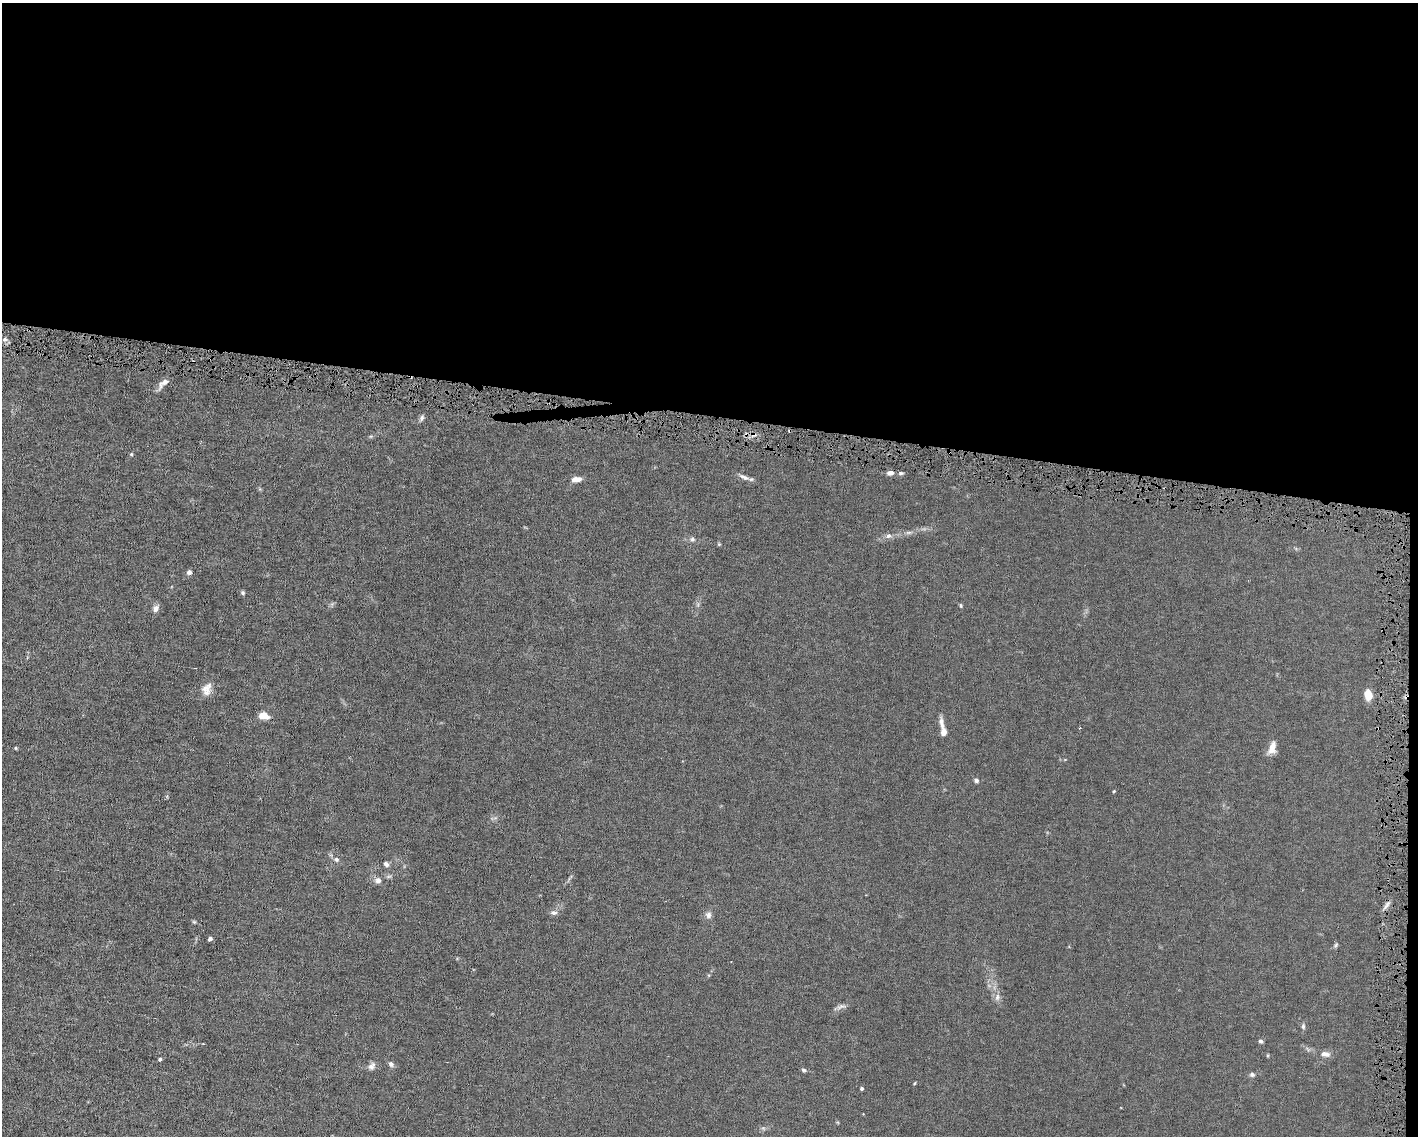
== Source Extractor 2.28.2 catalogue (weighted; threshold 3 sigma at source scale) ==
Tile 3 of 3 x 4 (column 3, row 1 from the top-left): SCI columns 2939-4354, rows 3402-4535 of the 4568 x 4535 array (HDU 1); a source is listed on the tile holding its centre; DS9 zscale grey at full resolution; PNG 1420 x 1138 px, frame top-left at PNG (2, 3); no overlay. Shown black and unused: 37% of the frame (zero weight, under 4 of 8 exposures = <1% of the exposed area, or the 3 px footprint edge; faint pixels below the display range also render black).
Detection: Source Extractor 2.28.2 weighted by HDU 2 'WHT'; one run over the whole footprint, this tile lists its part. Background 0.0157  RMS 0.0024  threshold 0.00967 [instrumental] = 3 sigma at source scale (4.09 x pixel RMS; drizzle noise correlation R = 1.36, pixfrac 0.8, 0.05/0.05 arcsec/px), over >= 5 px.
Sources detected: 49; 2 cosmic-ray / hot-pixel residue — not listed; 1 inside a brighter listed object's ellipse — not listed separately; the other 46 listed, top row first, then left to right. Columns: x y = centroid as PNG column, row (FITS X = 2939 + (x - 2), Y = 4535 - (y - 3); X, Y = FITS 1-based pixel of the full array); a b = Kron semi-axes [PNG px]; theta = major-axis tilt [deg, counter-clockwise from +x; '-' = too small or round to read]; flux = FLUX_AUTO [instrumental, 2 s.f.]
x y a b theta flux
5 339 6 4 0 0.4
163 383 17 7 45 1.3
421 418 9 5 69 0.52
131 454 5 4 - 0.24
890 473 9 6 7 0.83
901 473 6 5 - 0.36
744 477 16 6 -21 1
577 479 12 6 6 1.4
909 532 9 4 1 0.55
888 536 8 7 - 0.73
692 539 8 6 -14 0.52
719 544 5 5 - 0.22
189 572 6 6 - 0.6
243 593 6 5 - 0.35
961 606 6 4 -83 0.27
156 609 9 8 - 0.94
206 688 18 12 39 2
1368 694 9 7 -75 3.2
263 715 9 6 -12 2.5
941 723 16 6 -80 1.3
1079 728 3 2 - 0.14
16 748 5 3 - 0.19
1272 748 15 7 72 2
976 780 6 5 - 0.47
1114 791 4 3 - 0.18
336 859 7 6 - 0.58
386 864 7 6 - 0.59
378 880 7 7 - 0.91
554 913 8 6 0 0.69
708 915 9 8 - 0.82
194 922 6 4 -42 0.24
210 939 4 3 - 0.61
1336 945 7 5 68 0.35
997 997 10 6 77 0.78
841 1006 14 5 16 0.73
1303 1026 8 5 -89 0.45
1261 1041 6 4 -31 0.4
1325 1054 13 7 -7 1.1
1268 1055 5 3 - 0.18
160 1059 4 3 - 0.41
391 1064 7 6 - 0.57
372 1066 11 7 55 0.86
804 1070 6 5 - 0.38
1252 1074 7 6 - 0.46
915 1083 5 3 - 0.17
862 1089 4 3 - 0.36